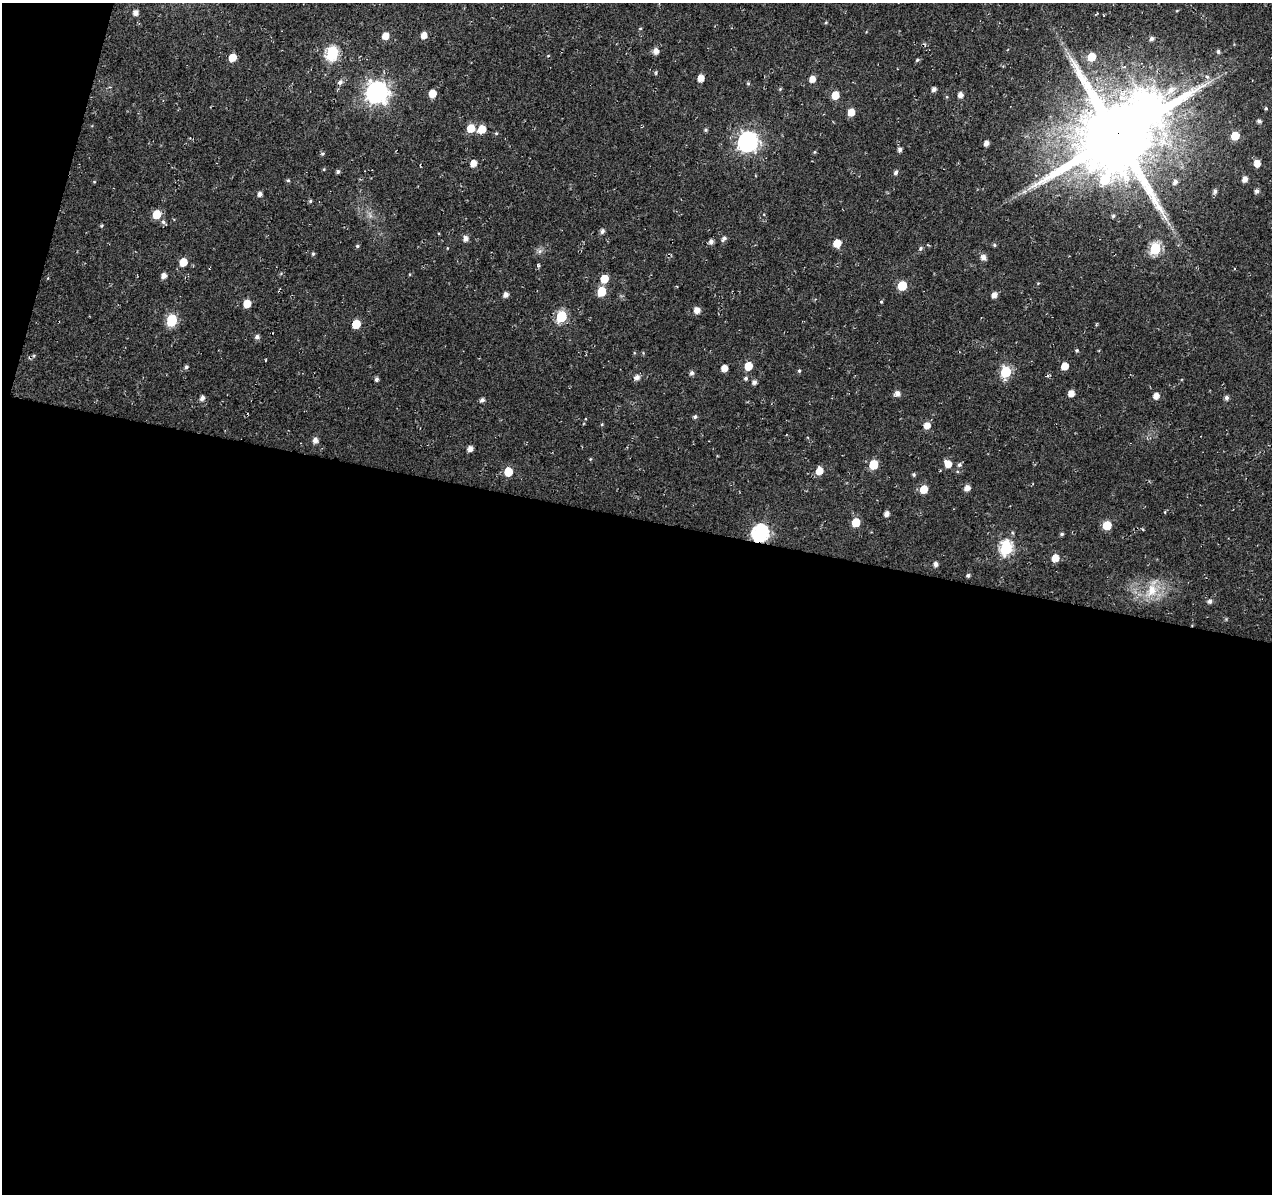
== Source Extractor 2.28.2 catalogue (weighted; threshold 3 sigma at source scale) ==
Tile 13 of 4 x 4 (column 1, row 4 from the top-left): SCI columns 16-1285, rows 281-1472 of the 5101 x 5331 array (HDU 1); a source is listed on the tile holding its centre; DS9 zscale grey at full resolution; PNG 1274 x 1196 px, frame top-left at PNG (2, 3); no overlay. Shown black and unused: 58% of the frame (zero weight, under 2 of 3 exposures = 2% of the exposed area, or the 3 px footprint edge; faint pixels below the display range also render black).
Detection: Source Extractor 2.28.2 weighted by HDU 2 'WHT'; one run over the whole footprint, this tile lists its part. Background 0.0148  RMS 0.0053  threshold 0.0239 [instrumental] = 3 sigma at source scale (4.5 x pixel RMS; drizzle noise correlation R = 1.50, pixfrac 1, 0.0396/0.0396 arcsec/px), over >= 5 px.
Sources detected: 117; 1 inside a brighter object's white glare — not listed; the other 116 listed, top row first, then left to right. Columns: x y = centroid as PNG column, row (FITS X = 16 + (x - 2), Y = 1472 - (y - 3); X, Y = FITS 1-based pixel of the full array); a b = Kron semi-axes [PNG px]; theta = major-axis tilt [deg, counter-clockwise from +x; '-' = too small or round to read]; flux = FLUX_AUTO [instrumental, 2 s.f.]
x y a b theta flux
136 13 5 5 - 2.4
424 35 6 5 - 4.2
385 36 6 5 - 5.1
1152 38 5 5 - 1.5
656 51 6 6 - 2.9
1218 51 5 5 - 1.1
332 54 7 6 - 67
548 56 4 2 - 0.35
1092 57 6 6 - 11
232 58 6 5 - 6.4
917 60 6 3 45 0.63
1207 76 6 5 - 1.3
701 78 5 5 - 4.4
812 79 6 5 - 4.1
340 82 6 5 - 1.7
748 83 5 4 - 0.59
934 89 5 5 - 1.8
1171 90 15 9 45 5.2
377 92 8 8 - 320
432 94 5 5 - 7.5
835 95 6 5 - 8.6
960 95 5 5 - 2.5
1266 108 4 4 - 0.6
851 112 6 5 - 6.4
1259 121 5 4 - 1.3
471 128 6 6 - 9.4
482 129 6 6 - 9.6
706 130 5 4 - 0.75
1117 136 23 21 78 6100
1235 136 6 5 - 13
748 142 8 7 - 220
986 143 5 4 - 2.3
900 149 5 5 - 1.5
814 152 5 3 - 0.47
323 154 5 3 - 0.7
473 163 5 5 - 4.8
1257 163 6 5 - 5.3
338 172 4 4 - 0.99
896 172 5 4 - 1.3
1245 179 5 5 - 2.9
288 180 5 4 - 0.66
1175 182 6 5 - 2.1
1215 191 5 4 - 1.5
1256 191 5 4 - 1.6
260 194 5 5 - 1.9
310 201 5 4 - 0.64
156 214 6 6 - 9.8
1113 216 4 4 - 0.74
163 222 7 6 - 1.2
101 226 5 3 - 0.47
602 231 5 4 - 1.5
724 238 8 5 42 1.4
465 239 7 5 90 2.1
711 242 5 5 - 1.9
837 243 6 5 - 8.8
994 245 5 4 - 0.65
357 246 4 4 - 0.74
920 248 6 4 58 0.87
1155 249 6 6 - 44
313 254 5 4 - 0.75
983 257 6 6 - 2.5
183 262 6 5 - 7.6
164 276 5 5 - 2.5
604 279 6 5 - 9.1
902 286 6 5 - 19
601 291 6 5 - 15
506 295 5 4 - 2.4
994 295 5 5 - 2.8
881 302 4 4 - 0.48
247 304 5 5 - 8.3
697 310 5 5 - 3.8
561 316 6 6 - 32
172 320 6 6 - 34
356 324 6 5 - 11
257 337 6 5 - 1.4
1077 350 5 4 - 0.69
748 366 6 5 - 11
1065 366 5 5 - 6.7
186 367 5 4 - 1
724 368 5 5 - 4.4
799 371 5 4 - 0.68
1006 372 6 6 - 35
692 373 5 5 - 1.4
637 377 6 5 - 2.4
746 378 5 4 - 0.95
376 379 5 4 - 1.2
754 382 5 5 - 1.7
897 393 6 6 - 2.6
1071 393 5 5 - 4.2
1156 396 5 5 - 3.5
1226 397 5 5 - 1.5
202 398 6 5 - 2
482 400 5 4 - 1.3
695 417 5 5 - 0.98
927 425 6 5 - 4.7
315 440 5 5 - 2.6
470 449 5 5 - 2.7
948 464 8 6 -50 5.1
873 465 6 5 - 18
959 465 6 5 - 1
819 471 6 5 - 6.2
508 472 6 5 - 12
914 474 4 4 - 0.72
967 488 5 5 - 3.3
924 489 6 5 - 8.6
887 514 4 4 - 2.6
856 522 6 5 - 13
1107 525 6 5 - 13
760 533 8 7 - 130
1062 534 4 4 - 0.81
1006 548 7 6 - 62
1055 558 6 5 - 5.8
936 564 5 4 - 1.9
968 575 4 4 - 0.98
1152 590 18 13 77 9.7
1210 601 5 5 - 1.6
Overlapping masked pixels (flux is a lower limit): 2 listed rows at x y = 1117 136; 760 533